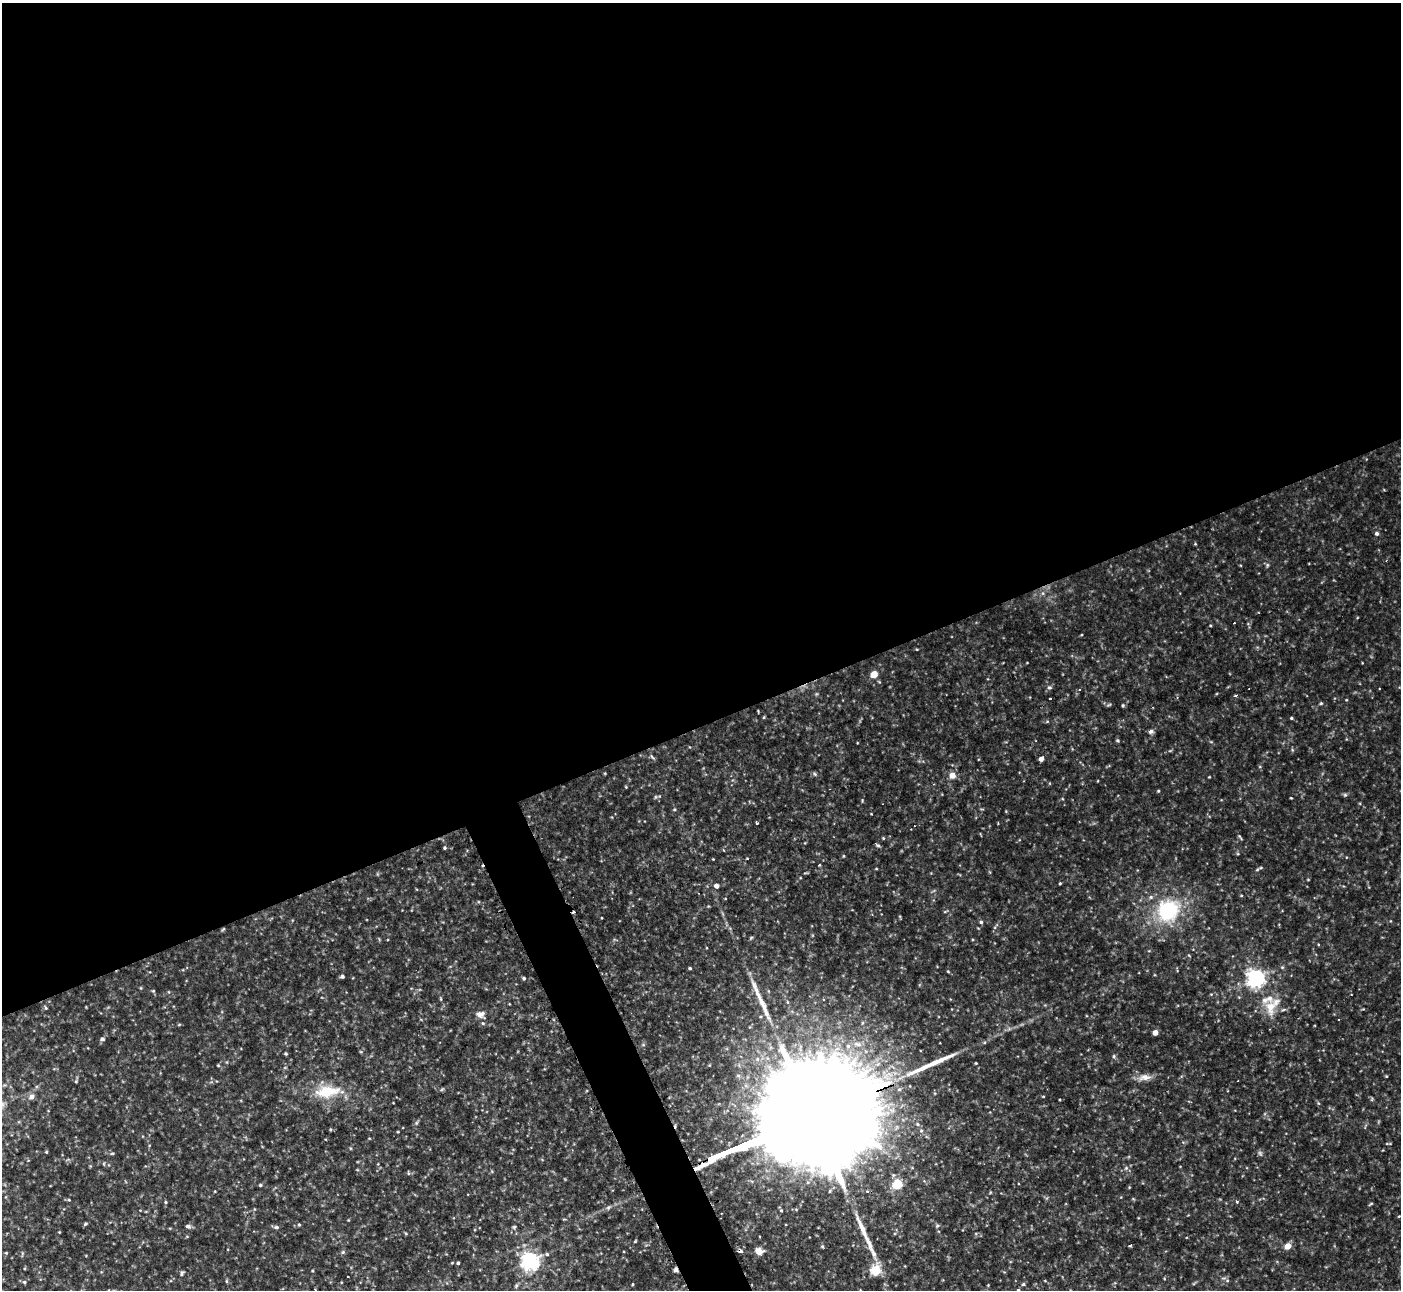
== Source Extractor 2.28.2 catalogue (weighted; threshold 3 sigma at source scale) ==
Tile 2 of 4 x 4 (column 2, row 1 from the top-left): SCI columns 1467-2865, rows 4149-5436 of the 6173 x 5943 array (HDU 1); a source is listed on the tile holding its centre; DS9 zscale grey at full resolution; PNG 1403 x 1292 px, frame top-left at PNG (2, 3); no overlay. Shown black and unused: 58% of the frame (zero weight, under 2 of 3 exposures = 1% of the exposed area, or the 3 px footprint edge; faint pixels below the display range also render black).
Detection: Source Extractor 2.28.2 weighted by HDU 2 'WHT'; one run over the whole footprint, this tile lists its part. Background 0.0722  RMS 0.01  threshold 0.0452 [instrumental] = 3 sigma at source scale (4.5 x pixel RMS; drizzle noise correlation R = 1.50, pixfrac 1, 0.05/0.05 arcsec/px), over >= 5 px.
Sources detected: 124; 1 too faint to see at this stretch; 11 cosmic-ray / hot-pixel residue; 3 long thin detections or spike segments (spike, bleed or trail) — not listed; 6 inside a brighter listed object's ellipse — not listed separately; the other 103 listed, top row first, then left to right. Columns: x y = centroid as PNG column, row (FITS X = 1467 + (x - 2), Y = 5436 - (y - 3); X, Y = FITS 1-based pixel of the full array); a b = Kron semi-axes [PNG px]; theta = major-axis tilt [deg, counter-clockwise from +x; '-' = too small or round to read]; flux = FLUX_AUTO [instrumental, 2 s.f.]
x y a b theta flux
1377 533 5 5 - 2.3
1267 565 6 5 - 1.5
874 674 5 4 - 22
1049 687 7 5 -1 1.9
1236 695 3 3 - 2.6
1050 699 3 2 - 1.1
1321 703 5 4 - 1.1
1109 705 8 3 14 1.3
1123 705 5 3 - 1.1
764 717 5 3 - 0.89
1291 718 4 3 - 1.2
1151 731 7 6 - 2.7
1117 740 5 4 - 1.2
652 757 8 4 -54 1.7
1041 759 4 4 - 5.1
815 774 6 4 -47 1.4
952 775 6 5 - 10
626 787 4 3 - 0.78
1158 791 4 4 - 1
1345 795 6 4 -1 1.6
656 797 5 5 - 1.6
1291 798 3 2 - 0.73
674 809 5 3 - 0.98
1240 837 9 3 -60 1.4
883 838 3 3 - 2.2
878 845 6 4 -42 1.7
445 848 4 4 - 1.4
819 865 3 3 - 1.6
1257 870 5 3 - 1.1
1060 883 3 3 - 0.92
716 886 4 4 - 4.9
1151 897 6 6 - 2.1
1168 910 22 19 49 75
981 922 5 4 - 1.7
223 929 6 3 52 0.99
1282 967 5 4 - 1.3
690 968 4 3 - 1.3
342 976 4 4 - 2.2
524 978 4 4 - 1.7
1255 978 6 6 - 440
441 999 5 3 - 0.99
787 1002 5 3 - 1.1
1270 1007 28 14 88 21
46 1008 6 4 -72 1.2
481 1014 13 10 -20 6.9
179 1025 5 3 - 0.95
1155 1033 4 4 - 9.2
102 1039 6 5 - 2.6
857 1044 11 6 -16 5
848 1046 6 6 - 3.1
286 1054 4 3 - 1.1
1114 1056 6 4 -71 1.7
218 1065 5 3 - 0.95
1386 1076 4 3 - 0.83
1144 1077 18 8 14 8.1
76 1081 6 4 72 1.2
1238 1081 2 2 - 0.84
442 1089 6 4 19 1.3
327 1091 39 16 7 36
31 1097 7 6 - 5.2
1372 1099 6 3 72 1.1
1318 1103 6 3 -70 1.2
808 1119 119 21 22 79000
416 1123 6 4 47 1.5
1387 1143 5 3 - 0.96
46 1152 4 3 - 0.98
112 1153 6 3 2 1.1
1126 1168 7 4 45 2.1
408 1173 5 3 - 1.1
897 1184 5 5 - 59
260 1185 3 3 - 1.3
69 1200 4 3 - 1
165 1202 5 3 - 1.1
1237 1202 4 3 - 1.8
1371 1204 6 3 33 1.1
781 1210 4 4 - 1.1
1399 1216 5 3 - 0.95
85 1224 5 4 - 1.4
299 1225 5 3 - 1
188 1226 6 5 - 2.7
276 1227 7 5 -9 2
514 1227 5 4 - 1.3
1130 1245 3 2 - 1.7
822 1246 5 4 - 1.3
1288 1246 5 4 - 15
759 1251 5 5 - 17
343 1252 5 5 - 1.5
6 1253 5 3 - 0.89
530 1261 6 6 - 430
452 1263 5 3 - 0.8
458 1263 3 3 - 1.4
676 1270 6 5 - 2.5
875 1270 13 11 68 18
312 1271 3 3 - 0.88
182 1273 8 4 78 1.6
348 1277 3 2 - 1.4
226 1281 6 4 -90 1.1
24 1282 6 5 - 1.8
633 1284 4 3 - 0.84
1023 1284 5 4 - 1.5
988 1285 3 3 - 0.69
516 1286 6 4 48 1.6
1018 1290 4 3 - 2.1
Overlapping masked pixels (flux is a lower limit): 3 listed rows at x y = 223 929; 808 1119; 676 1270
Isophote crosses this tile's border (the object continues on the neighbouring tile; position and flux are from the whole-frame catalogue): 1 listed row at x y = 1018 1290